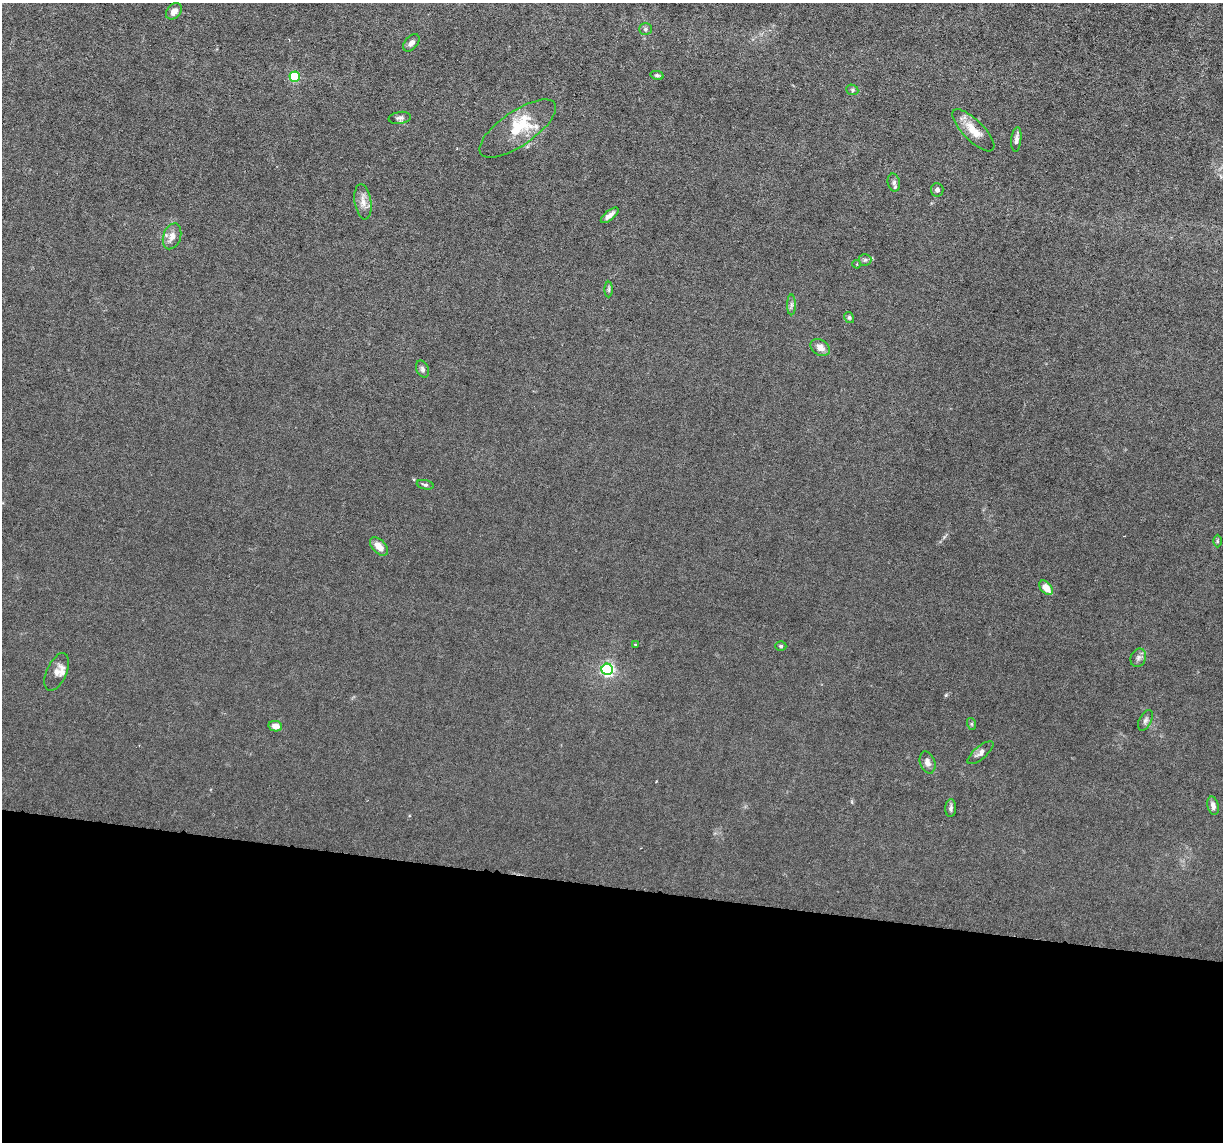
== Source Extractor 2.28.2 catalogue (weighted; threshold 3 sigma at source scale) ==
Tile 14 of 4 x 4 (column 2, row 4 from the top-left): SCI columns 1222-2442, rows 235-1374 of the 4883 x 4908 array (HDU 1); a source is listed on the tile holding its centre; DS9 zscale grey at full resolution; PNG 1225 x 1144 px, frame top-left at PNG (2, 3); each listed source drawn as its Kron ellipse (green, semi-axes under 4 px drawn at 4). Shown black and unused: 22% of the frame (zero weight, under 3 of 6 exposures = <1% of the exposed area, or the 3 px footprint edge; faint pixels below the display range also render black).
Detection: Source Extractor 2.28.2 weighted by HDU 2 'WHT'; one run over the whole footprint, this tile lists its part. Background 0.0122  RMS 0.0026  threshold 0.0108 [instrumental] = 3 sigma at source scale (4.09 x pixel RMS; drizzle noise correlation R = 1.36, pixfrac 0.8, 0.05/0.05 arcsec/px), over >= 5 px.
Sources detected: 42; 4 inside a brighter listed object's ellipse — not listed separately; the other 38 listed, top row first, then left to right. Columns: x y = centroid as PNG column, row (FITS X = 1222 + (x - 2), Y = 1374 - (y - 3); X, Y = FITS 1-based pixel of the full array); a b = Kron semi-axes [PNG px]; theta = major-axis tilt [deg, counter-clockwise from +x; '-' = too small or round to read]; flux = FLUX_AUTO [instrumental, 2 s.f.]
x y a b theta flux
174 11 9 6 46 1.4
645 29 6 5 - 0.48
411 43 10 6 48 1.1
657 75 7 4 -13 0.41
295 77 5 5 - 17
852 90 6 5 - 0.38
400 118 11 6 9 0.72
518 129 44 17 34 8.5
973 130 28 10 -45 3.8
1016 139 12 5 84 0.96
894 183 9 6 -78 0.69
937 190 6 6 - 0.75
363 202 18 8 -82 1.9
610 215 11 4 40 1.2
172 236 13 8 71 1.8
865 260 6 6 - 0.48
857 264 4 3 - 0.18
609 289 8 4 89 0.42
791 305 10 4 90 0.65
849 317 6 4 -59 0.42
820 348 10 7 -35 1.5
422 369 9 6 -66 0.65
425 485 8 4 -11 0.46
1217 541 6 4 -90 0.3
379 546 11 6 -46 2.1
1046 588 8 5 -48 2.8
636 644 4 3 - 0.2
781 646 5 4 - 0.33
1138 658 9 7 66 0.83
607 669 6 5 - 46
57 672 20 10 66 1.7
1145 720 11 6 63 0.73
972 724 6 4 -72 0.33
275 726 7 5 -10 1.7
980 753 16 6 40 1.1
927 763 11 7 -71 1.2
1213 806 9 5 -77 1.1
951 808 9 5 86 0.68